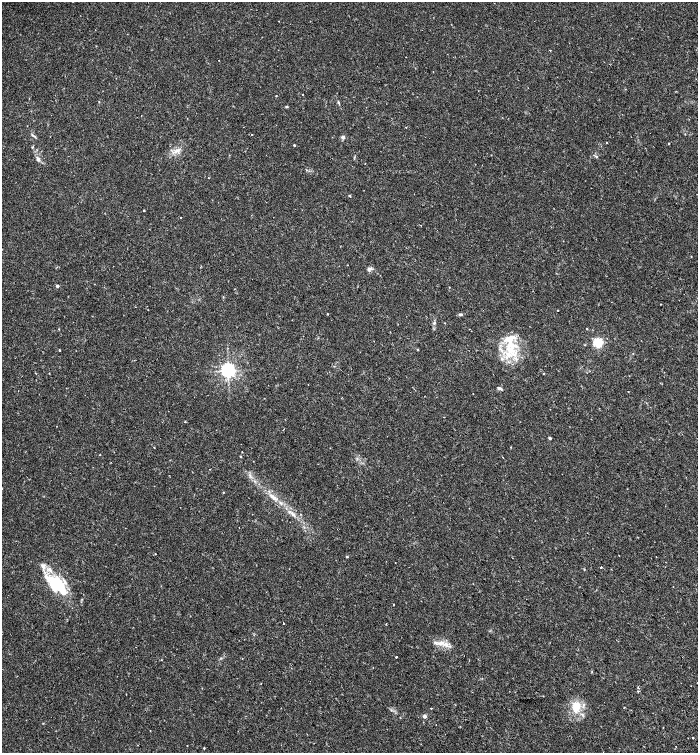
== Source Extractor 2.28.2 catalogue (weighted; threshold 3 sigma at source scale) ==
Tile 6 of 4 x 4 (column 2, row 2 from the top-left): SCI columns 1727-3117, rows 3077-4578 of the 6172 x 6159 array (HDU 1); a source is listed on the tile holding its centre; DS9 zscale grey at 2 x 2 block average (1 PNG px = mean of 2 x 2 image px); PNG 700 x 755 px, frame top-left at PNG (2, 2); no overlay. Shown black and unused: <1% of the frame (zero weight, under 2 of 3 exposures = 5% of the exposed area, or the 3 px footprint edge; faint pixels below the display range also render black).
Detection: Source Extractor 2.28.2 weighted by HDU 2 'WHT'; one run over the whole footprint, this tile lists its part. Background 0.0147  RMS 0.0035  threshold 0.0157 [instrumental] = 3 sigma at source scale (4.5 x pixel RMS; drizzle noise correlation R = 1.50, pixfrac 1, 0.0396/0.0396 arcsec/px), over >= 5 px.
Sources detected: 80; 1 inside a brighter object's white glare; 2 cosmic-ray / hot-pixel residue — not listed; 5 inside a brighter listed object's ellipse — not listed separately; the other 72 listed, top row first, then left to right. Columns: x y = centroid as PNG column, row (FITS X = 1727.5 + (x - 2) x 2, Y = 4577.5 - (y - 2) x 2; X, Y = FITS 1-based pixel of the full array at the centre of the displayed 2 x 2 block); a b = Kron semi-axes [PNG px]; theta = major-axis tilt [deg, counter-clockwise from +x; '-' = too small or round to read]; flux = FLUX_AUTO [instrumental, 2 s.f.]
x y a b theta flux
550 50 2 2 - 1.6
218 60 2 2 - 0.24
303 94 2 2 - 0.42
276 96 2 2 - 0.4
99 102 2 2 - 0.58
338 103 4 3 - 0.85
287 107 3 3 - 0.84
252 134 2 2 - 0.38
343 137 2 2 - 5.2
606 142 2 2 - 0.33
669 143 2 2 - 0.61
294 145 2 2 - 1.1
177 150 8 3 27 2.6
596 157 3 3 - 0.76
38 159 5 4 - 1.8
350 196 2 2 - 1.1
144 210 2 2 - 0.92
181 217 2 2 - 0.34
369 269 6 4 69 1.5
57 286 2 2 - 2.9
223 297 2 2 - 0.43
558 310 2 2 - 0.62
327 314 2 2 - 0.46
460 314 5 3 - 1.3
434 323 5 3 - 1.2
444 323 2 2 - 0.31
587 329 2 2 - 0.36
509 339 16 13 65 17
598 343 3 3 - 87
417 349 3 2 - 0.59
59 350 2 2 - 0.51
502 358 4 2 - 0.77
228 370 4 4 - 300
543 373 2 2 - 0.41
308 384 2 2 - 0.55
500 389 7 3 -33 1.6
628 391 2 2 - 0.3
473 394 2 2 - 0.73
185 422 2 2 - 0.51
550 438 2 2 - 2.2
511 447 2 2 - 0.35
154 448 2 2 - 0.28
100 455 2 2 - 0.33
240 456 2 2 - 0.74
503 457 2 2 - 0.85
223 492 2 2 - 0.51
272 496 10 4 -34 3.6
293 514 8 4 -35 2.6
239 527 2 2 - 0.25
587 533 2 2 - 0.37
155 554 3 2 - 0.34
347 557 2 2 - 0.94
43 566 8 5 -69 3.3
601 567 2 2 - 1.7
584 569 3 2 - 0.46
46 577 6 5 - 2.8
55 586 20 12 71 18
283 623 2 2 - 1.1
436 643 5 4 - 2.1
396 657 2 2 - 0.96
691 686 2 2 - 0.65
638 687 3 2 - 0.76
638 691 2 2 - 1.1
126 694 2 2 - 0.29
431 708 2 2 - 1.1
575 708 13 9 -74 11
424 716 2 2 - 4.2
423 722 2 2 - 0.34
663 727 2 2 - 0.34
150 731 2 2 - 0.37
693 737 3 2 - 0.78
204 748 2 2 - 0.57
Diffuse or blended objects may show on this block-average render without a row.